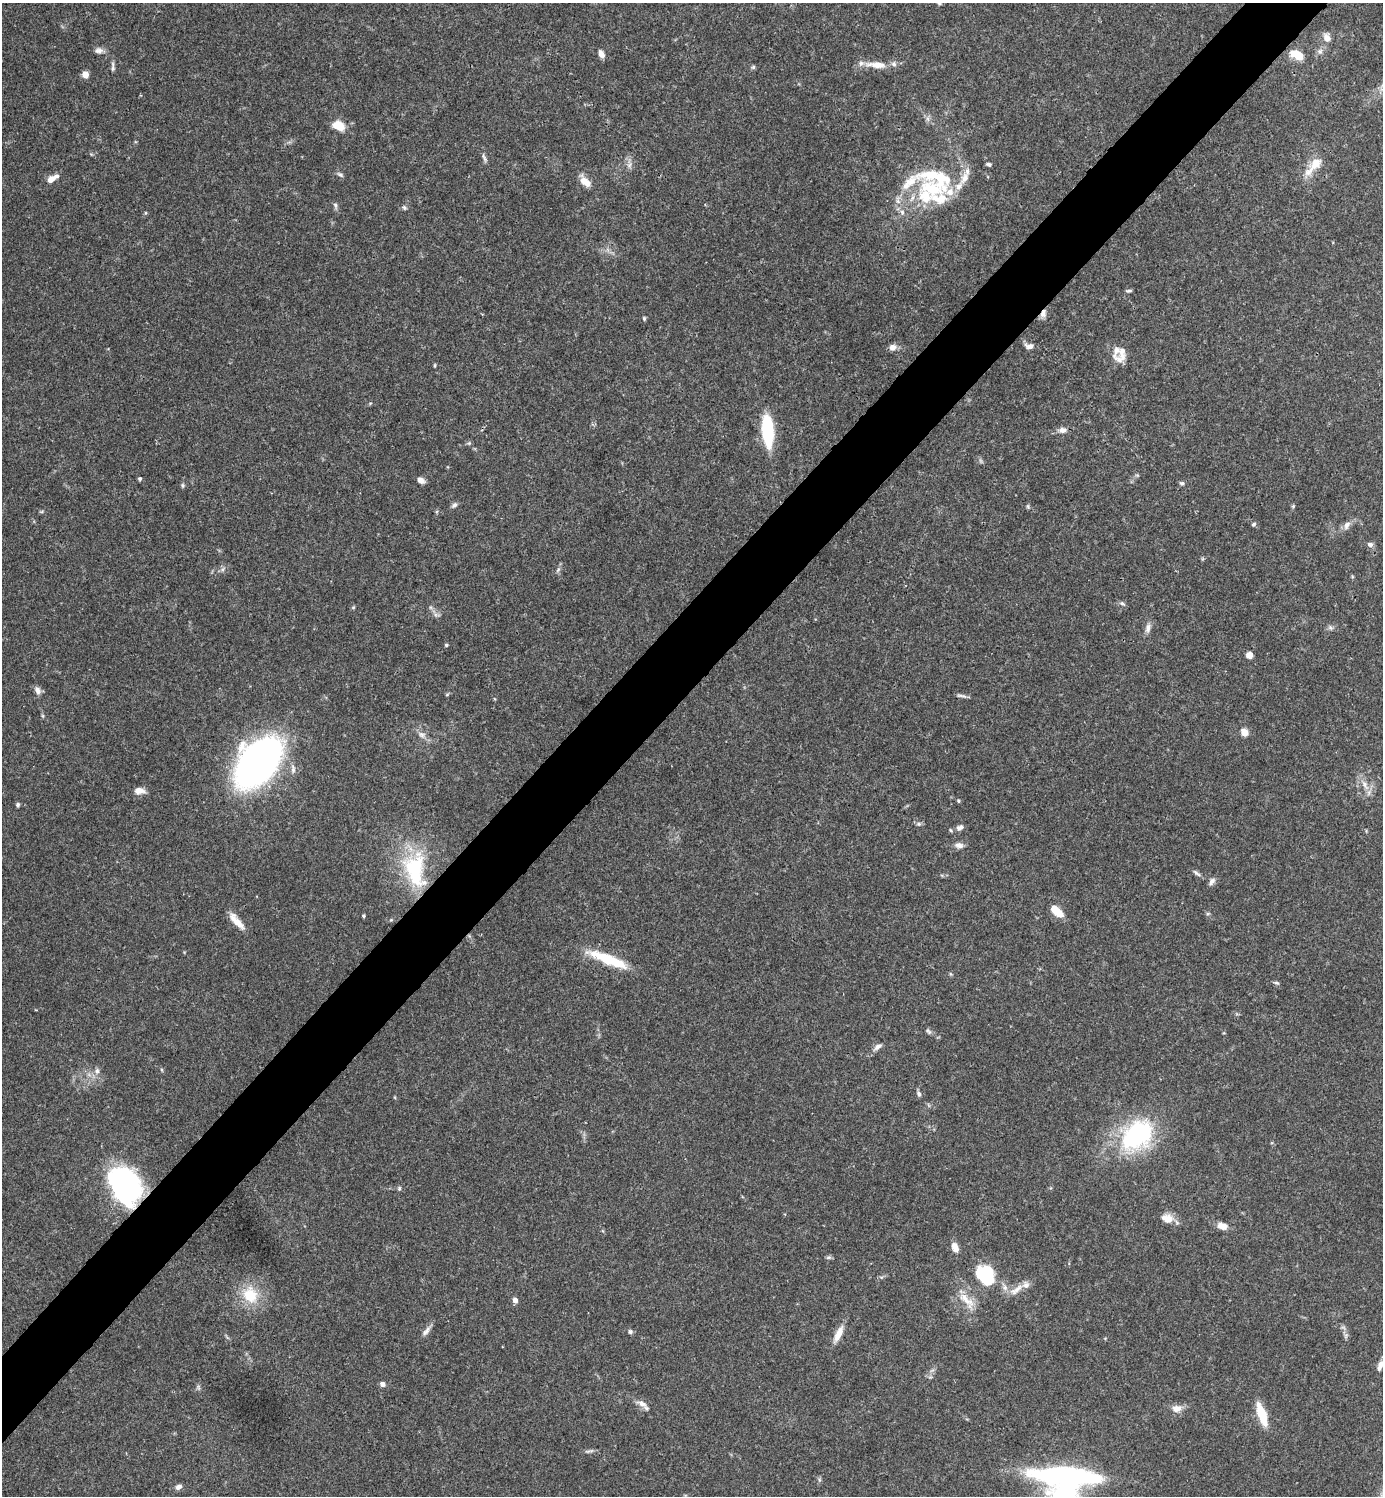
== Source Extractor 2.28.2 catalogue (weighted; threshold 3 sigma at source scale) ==
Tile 10 of 4 x 4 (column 2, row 3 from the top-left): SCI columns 1683-3063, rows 1498-2991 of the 5985 x 5985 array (HDU 1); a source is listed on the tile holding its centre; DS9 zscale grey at full resolution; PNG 1385 x 1498 px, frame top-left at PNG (2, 3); no overlay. Shown black and unused: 5% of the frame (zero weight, under 3 of 4 exposures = <1% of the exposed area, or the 3 px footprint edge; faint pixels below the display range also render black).
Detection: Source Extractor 2.28.2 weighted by HDU 2 'WHT'; one run over the whole footprint, this tile lists its part. Background 0.153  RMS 0.0046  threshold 0.0206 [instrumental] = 3 sigma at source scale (4.5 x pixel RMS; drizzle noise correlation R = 1.50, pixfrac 1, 0.05/0.05 arcsec/px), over >= 5 px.
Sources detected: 128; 1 too faint to see at this stretch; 4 inside a brighter object's white glare — not listed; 13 inside a brighter listed object's ellipse — not listed separately; the other 110 listed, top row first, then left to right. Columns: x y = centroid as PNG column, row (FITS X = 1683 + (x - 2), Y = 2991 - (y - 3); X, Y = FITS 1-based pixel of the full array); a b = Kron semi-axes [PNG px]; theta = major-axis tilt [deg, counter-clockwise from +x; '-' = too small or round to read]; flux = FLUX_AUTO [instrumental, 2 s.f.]
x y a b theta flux
1327 38 10 8 -71 3.6
99 50 12 8 1 2.1
1320 51 8 7 - 1.7
601 54 8 5 -63 2.9
1297 55 13 8 -30 9.8
876 65 31 9 -5 7.1
113 67 15 4 -87 1.4
753 67 6 5 - 0.76
85 74 5 5 - 7.1
928 119 7 4 -71 1.1
338 125 14 9 -30 7.6
484 158 15 4 -66 1.4
1316 163 28 13 50 9
989 164 6 4 -15 0.95
340 174 10 5 -31 1.1
965 178 19 10 65 5.6
52 179 14 6 31 4.3
585 182 14 8 -45 5.2
931 189 44 27 -20 33
335 205 9 5 -73 1.1
404 208 7 5 -38 0.9
902 212 8 6 -76 1.7
145 213 5 3 - 0.46
1128 291 8 4 4 0.8
1043 313 12 7 67 2.6
644 318 6 4 -89 0.65
1029 346 10 6 -1 2.3
893 347 9 7 24 2.6
1122 351 19 9 -88 4.1
435 365 6 3 -83 0.51
1062 430 10 7 4 2.5
768 431 32 11 -86 30
469 443 6 5 - 0.68
140 479 5 5 - 0.78
421 480 7 5 -36 3.5
1182 483 7 5 -4 0.93
183 485 6 5 - 0.8
454 505 8 6 39 1.3
1028 506 6 4 73 0.62
1293 506 6 4 46 0.56
42 511 6 4 19 0.57
1254 524 6 5 - 0.85
1347 525 13 8 63 2.5
1370 544 7 6 - 1.5
558 570 7 4 46 0.92
1122 604 9 5 -35 1.1
353 607 6 4 1 0.52
436 615 11 3 -9 1
1148 628 13 7 74 2.4
1330 628 8 6 -49 1.2
446 645 4 4 - 0.65
1249 655 6 6 - 3.1
37 690 10 7 -64 2.4
447 695 6 4 3 0.55
962 696 15 4 -7 1.4
43 716 6 4 -71 0.59
1244 732 5 4 - 12
422 735 11 8 -45 2.5
258 762 35 22 50 280
1365 785 18 7 -60 4
139 791 12 7 1 3.5
958 801 5 4 - 0.54
18 804 5 5 - 0.9
919 824 7 5 0 1
960 827 9 6 29 1.8
951 830 5 4 - 0.6
959 845 11 7 -4 2.3
415 870 51 28 -79 42
1196 873 13 5 -39 1.3
1212 881 11 6 59 1.8
1056 911 12 6 -46 10
1208 913 6 4 19 0.6
363 916 4 4 - 0.64
391 920 5 5 - 0.58
236 921 26 8 -48 5.6
608 959 44 11 -21 20
951 974 6 4 -70 0.53
1277 983 8 4 -18 0.83
928 1031 9 5 -57 1.1
878 1047 13 6 37 2.1
162 1070 5 3 - 0.52
97 1071 8 7 - 1.7
919 1094 7 5 -62 1.4
1137 1135 43 30 41 56
125 1186 41 29 -66 82
399 1188 6 4 71 0.7
1167 1218 16 12 -9 4.7
1222 1226 11 7 -16 3.9
955 1248 11 6 -69 4.1
828 1257 7 5 2 0.93
881 1277 6 4 -17 0.65
987 1277 27 17 -75 22
1005 1287 10 7 -67 2.3
1016 1290 25 8 35 5
250 1295 21 18 -58 15
515 1300 5 4 - 2.8
967 1300 33 11 -47 7.9
426 1331 15 7 52 2.3
630 1331 6 6 - 0.96
838 1334 22 8 65 5
1346 1336 7 4 -73 1
1380 1366 13 6 71 2.6
382 1384 6 5 - 1.9
642 1404 15 8 -25 3.1
1176 1408 13 9 6 3.8
1262 1414 19 7 -71 17
589 1451 14 4 10 1.1
819 1480 6 4 73 0.75
179 1487 9 7 26 1.7
1065 1494 57 44 28 70
Overlapping masked pixels (flux is a lower limit): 2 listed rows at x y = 1043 313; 125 1186
Isophote crosses this tile's border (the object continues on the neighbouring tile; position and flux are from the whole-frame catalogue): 1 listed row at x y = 1065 1494